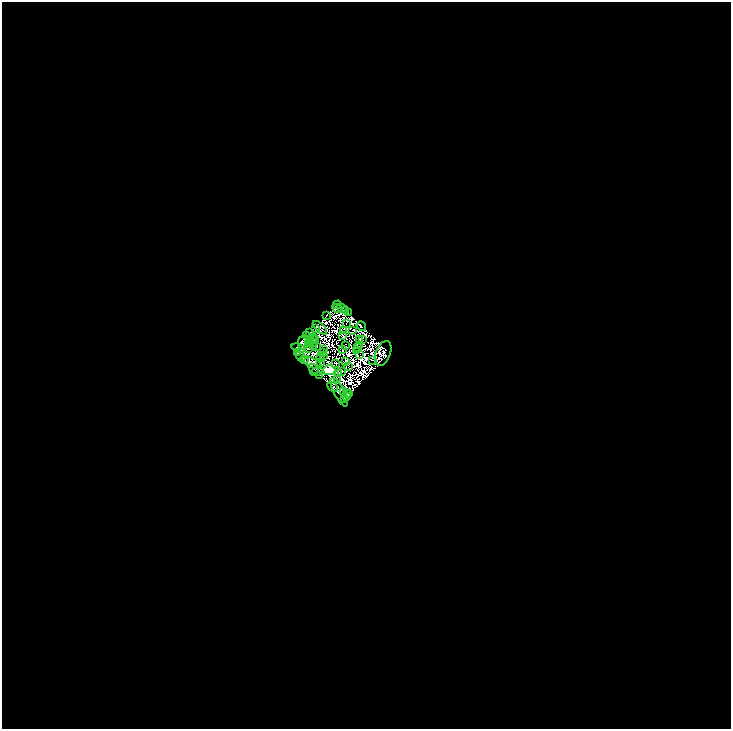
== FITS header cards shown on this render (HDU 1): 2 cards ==
NAXIS1  =                 1457
NAXIS2  =                 1454

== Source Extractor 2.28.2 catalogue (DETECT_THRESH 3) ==
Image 1457 x 1454 px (HDU 1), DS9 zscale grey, zoomed out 1/2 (1 PNG px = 2 x 2 image px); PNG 733 x 731 px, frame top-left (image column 1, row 1454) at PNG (2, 2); each listed source drawn as its Kron ellipse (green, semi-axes under 4 px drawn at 4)
Background -0.498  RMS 3.1e-05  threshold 9.24e-05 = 3 sigma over >= 5 px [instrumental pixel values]
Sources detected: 164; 103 cannot appear on this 1/2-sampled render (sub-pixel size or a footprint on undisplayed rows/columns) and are neither listed nor drawn; the other 61 listed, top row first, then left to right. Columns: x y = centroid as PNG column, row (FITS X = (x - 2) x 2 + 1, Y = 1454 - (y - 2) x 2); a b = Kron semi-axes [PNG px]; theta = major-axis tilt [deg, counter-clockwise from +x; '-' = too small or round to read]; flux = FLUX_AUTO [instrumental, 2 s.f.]
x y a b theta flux
337 305 5 2 - 35
342 308 6 3 -36 6.5
337 309 5 2 - 1.6
346 310 2 1 - 3.2
348 313 3 1 - 3.8
326 315 3 2 - 0.071
346 323 2 2 - 3.8
361 326 5 2 - 22
316 328 4 3 - 3.7
320 328 9 3 -42 0.33
344 330 3 1 - 0.15
352 330 2 1 - 0.69
310 332 2 2 - 5.5
306 336 2 1 - 4.2
343 336 2 1 - 0.94
313 338 4 1 - 0.29
315 339 2 1 - 1.5
359 339 2 1 - 1.3
309 340 2 1 - 1.7
362 340 4 1 - 0.51
303 342 7 5 81 43
314 342 2 1 - 0.47
309 343 2 1 - 1.7
346 345 2 1 - 0.24
360 345 3 1 - 1.1
313 346 2 1 - 0.49
317 347 2 1 - 1.3
298 348 7 3 -18 20
309 348 2 1 - 0.94
357 348 3 1 - 0.73
323 349 3 1 - 1.4
343 350 3 2 - 3.4
356 351 2 1 - 1.9
322 352 2 1 - 0.85
297 353 3 1 - 7.4
383 353 13 7 68 19
360 354 2 1 - 2.1
324 355 2 1 - 1.1
301 356 6 2 -50 18
321 358 2 1 - 2.3
304 360 4 1 - 10
373 360 2 1 - 2.2
346 361 2 1 - 1.2
312 362 11 5 -25 68
321 363 2 1 - 0.79
336 364 3 2 - 1.2
348 367 2 1 - 0.11
314 369 6 2 -42 8.9
329 370 6 5 - 1900
342 371 2 2 - 1.1
316 372 6 4 15 2.8
339 373 2 1 - 1.3
320 375 2 1 - 4.1
337 379 2 1 - 0.96
332 387 6 2 -44 18
339 392 16 5 -63 2.9
344 392 3 2 - 0.079
348 393 3 2 - 0.49
346 394 2 1 - 0.96
347 396 3 1 - 0.31
344 398 2 2 - 13
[103 sub-pixel or undisplayed-footprint detections neither listed nor drawn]